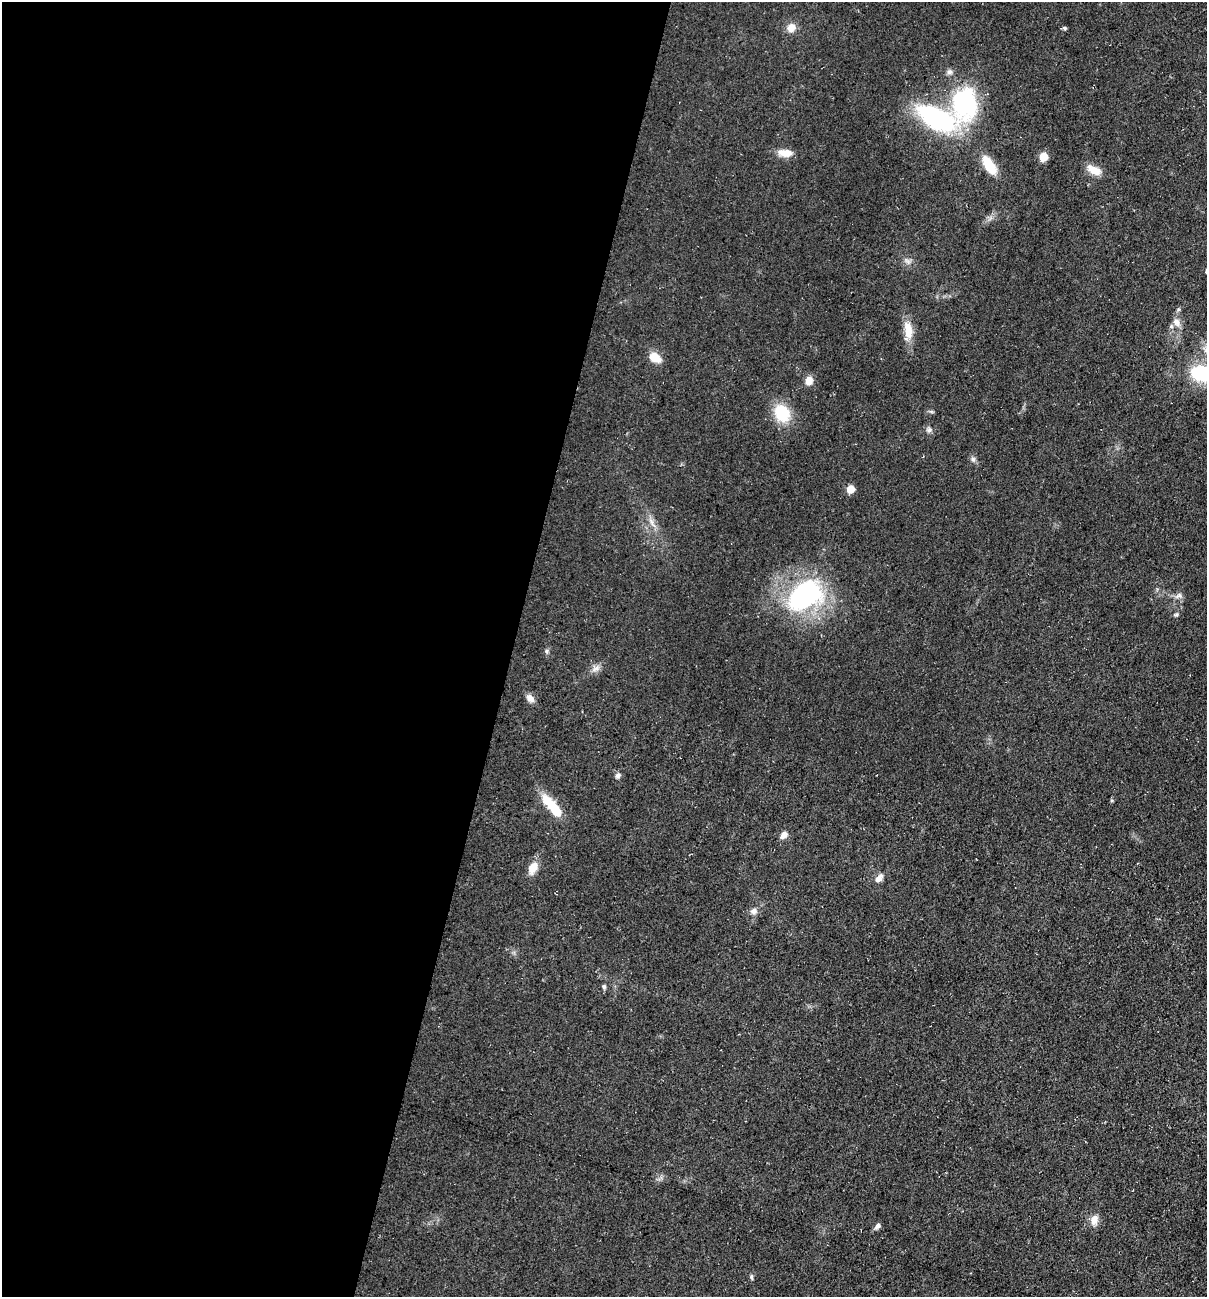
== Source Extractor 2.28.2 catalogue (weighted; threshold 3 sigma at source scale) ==
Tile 5 of 4 x 4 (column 1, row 2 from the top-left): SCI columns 181-1385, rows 2592-3886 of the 5254 x 5198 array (HDU 1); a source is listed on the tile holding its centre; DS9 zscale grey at full resolution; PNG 1209 x 1299 px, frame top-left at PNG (2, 2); no overlay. Shown black and unused: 42% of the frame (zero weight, under 3 of 5 exposures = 3% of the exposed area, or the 3 px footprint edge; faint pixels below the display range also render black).
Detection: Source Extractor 2.28.2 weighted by HDU 2 'WHT'; one run over the whole footprint, this tile lists its part. Background 0.0903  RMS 0.0087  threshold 0.039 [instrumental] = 3 sigma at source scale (4.5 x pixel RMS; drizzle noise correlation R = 1.50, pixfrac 1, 0.05/0.05 arcsec/px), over >= 5 px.
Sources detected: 36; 1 inside a brighter object's white glare — not listed; the other 35 listed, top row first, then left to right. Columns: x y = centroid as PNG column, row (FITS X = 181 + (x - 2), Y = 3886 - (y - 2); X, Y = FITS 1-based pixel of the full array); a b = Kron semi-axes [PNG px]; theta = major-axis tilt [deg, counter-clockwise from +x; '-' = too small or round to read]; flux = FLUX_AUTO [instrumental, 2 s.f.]
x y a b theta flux
791 28 11 10 - 7.2
1065 28 5 4 - 1.7
949 72 8 7 - 2.8
964 104 31 24 87 110
937 118 35 17 -28 130
785 153 18 9 -6 9.7
1043 157 6 5 - 20
989 165 20 9 -57 23
1094 170 18 9 -25 10
1176 322 12 9 -66 5.7
908 330 24 10 -80 14
655 357 12 8 -31 13
1201 373 17 12 -11 59
809 381 10 9 - 6.7
782 413 22 17 -62 28
929 430 6 6 - 2.2
973 459 6 6 - 2.1
850 489 5 5 - 16
651 522 10 5 -69 3.8
1179 595 10 5 35 2.7
804 596 40 26 36 130
1176 615 6 4 1 1.3
546 651 6 5 - 1.5
596 668 11 7 15 4.4
530 698 11 7 -44 5.1
618 775 8 6 33 2.2
555 808 22 11 -53 20
783 835 9 7 52 4.7
533 868 16 10 60 10
879 878 13 8 48 4.7
754 911 8 8 - 3.6
604 987 6 5 - 1.5
1094 1220 12 10 67 6.8
877 1226 9 5 47 2.6
751 1277 6 4 -73 1.4
Isophote crosses this tile's border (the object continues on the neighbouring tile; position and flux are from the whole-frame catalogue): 1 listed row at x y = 1201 373